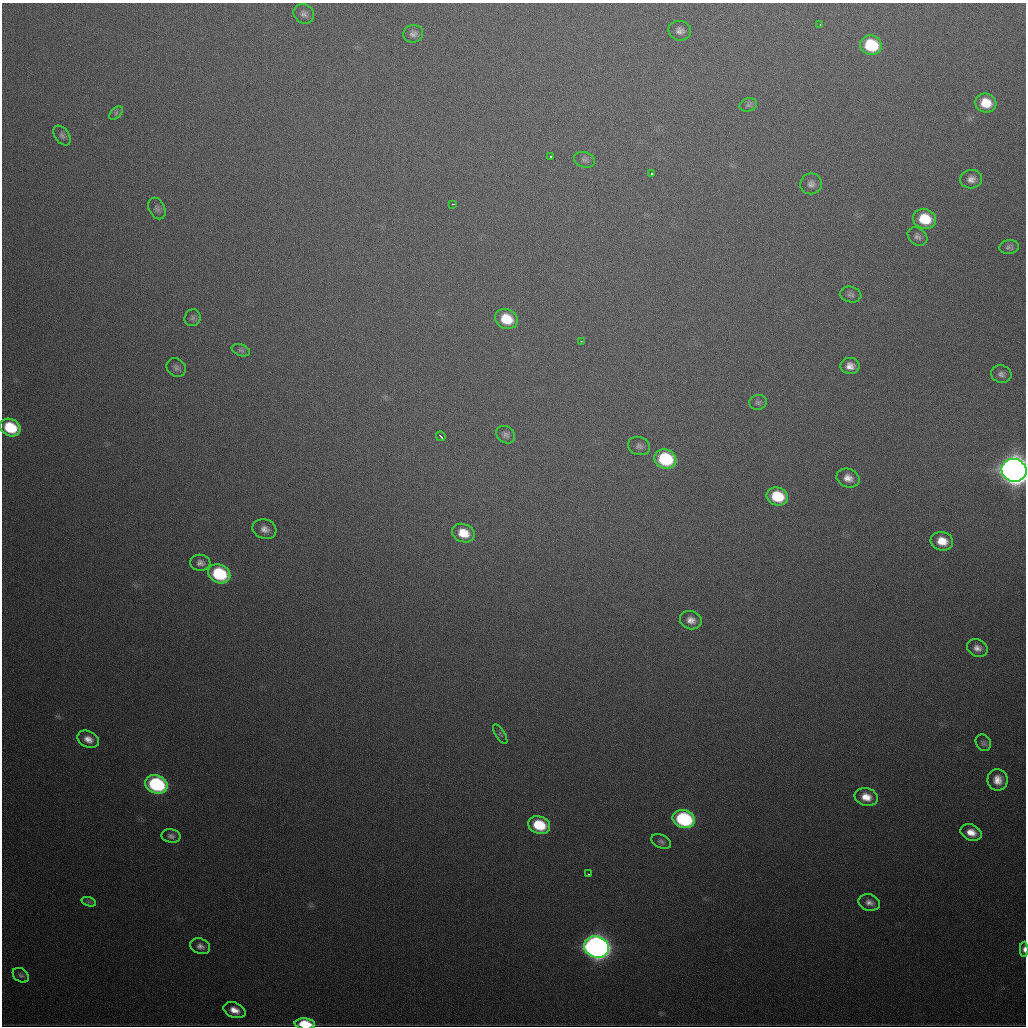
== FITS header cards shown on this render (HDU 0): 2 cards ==
NAXIS1  =                 1024
NAXIS2  =                 1024

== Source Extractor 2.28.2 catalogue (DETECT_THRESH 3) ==
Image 1024 x 1024 px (HDU 0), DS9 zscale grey, 1 PNG px = 1 image px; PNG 1028 x 1028 px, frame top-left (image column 1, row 1024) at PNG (2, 3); each listed source drawn as its Kron ellipse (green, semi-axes under 4 px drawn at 4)
Background 480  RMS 17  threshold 49.7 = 3 sigma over >= 5 px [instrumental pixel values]
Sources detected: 63; all 63 listed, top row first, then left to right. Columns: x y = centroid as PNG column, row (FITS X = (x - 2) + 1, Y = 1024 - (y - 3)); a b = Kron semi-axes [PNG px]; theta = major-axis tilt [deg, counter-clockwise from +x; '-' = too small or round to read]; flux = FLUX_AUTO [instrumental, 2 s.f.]
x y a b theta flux
304 14 11 9 -35 5.2e+03
820 24 2 2 - 5.6e+03
680 31 11 10 - 6.3e+03
413 34 10 8 16 5.3e+03
871 45 11 9 -17 5.8e+04
986 103 10 9 - 2.4e+04
748 105 9 6 15 3.5e+03
116 113 8 5 46 2.6e+03
62 135 11 7 -54 4.0e+03
551 157 3 2 - 2.0e+03
584 160 11 7 -16 4.1e+03
651 174 3 2 - 4.3e+03
971 179 11 9 4 7.2e+03
811 184 11 10 - 6.0e+03
453 204 3 2 - 2.0e+03
157 209 11 8 -63 4.4e+03
925 219 12 10 -16 3.8e+04
917 236 11 8 -38 4.5e+03
1009 247 10 7 10 4.0e+03
851 295 11 8 -12 4.1e+03
193 318 8 8 - 3.8e+03
506 319 11 9 -24 3.2e+04
581 341 3 3 - 1.6e+03
241 350 9 5 -20 2.7e+03
850 366 9 8 - 8.6e+03
176 368 10 8 -40 4.4e+03
1001 374 10 8 -14 5.0e+03
758 402 9 7 9 3.4e+03
10 427 10 8 -25 4.7e+04
506 435 10 8 -38 4.3e+03
441 436 5 2 - 3.6e+03
639 446 11 9 -20 4.8e+03
665 459 11 9 -18 8.0e+04
1014 470 12 11 - 2.0e+06
848 478 12 9 -22 9.3e+03
777 496 11 9 -16 4.3e+04
264 529 12 9 -19 7.9e+03
463 533 11 9 -23 2.2e+04
942 541 11 9 -15 1.8e+04
200 563 10 8 -6 5.0e+03
219 574 11 9 -25 7.5e+04
691 620 11 9 -18 8.5e+03
977 648 10 8 -23 7.1e+03
500 734 11 4 -58 2.1e+03
88 739 11 8 -25 9.2e+03
983 743 9 7 -54 3.1e+03
998 780 10 10 - 1.2e+04
156 784 11 9 -21 1.3e+05
866 797 12 9 -14 1.5e+04
684 819 11 9 -19 1.4e+05
539 825 11 8 -18 4.4e+04
971 832 11 7 -21 1.3e+04
171 836 9 6 -11 4.0e+03
661 842 10 6 -23 3.5e+03
588 874 3 2 - 1.7e+03
89 902 7 4 -19 2.1e+03
869 903 11 8 -16 6.4e+03
200 946 10 7 -20 5.5e+03
596 947 13 10 -18 9.9e+05
1024 949 7 4 89 4.8e+03
21 975 9 6 -38 3.0e+03
234 1010 11 7 -21 1.2e+04
305 1024 10 5 -5 3.7e+04
At the frame edge (FLAGS 8, measured only in part): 3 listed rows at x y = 1014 470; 1024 949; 305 1024